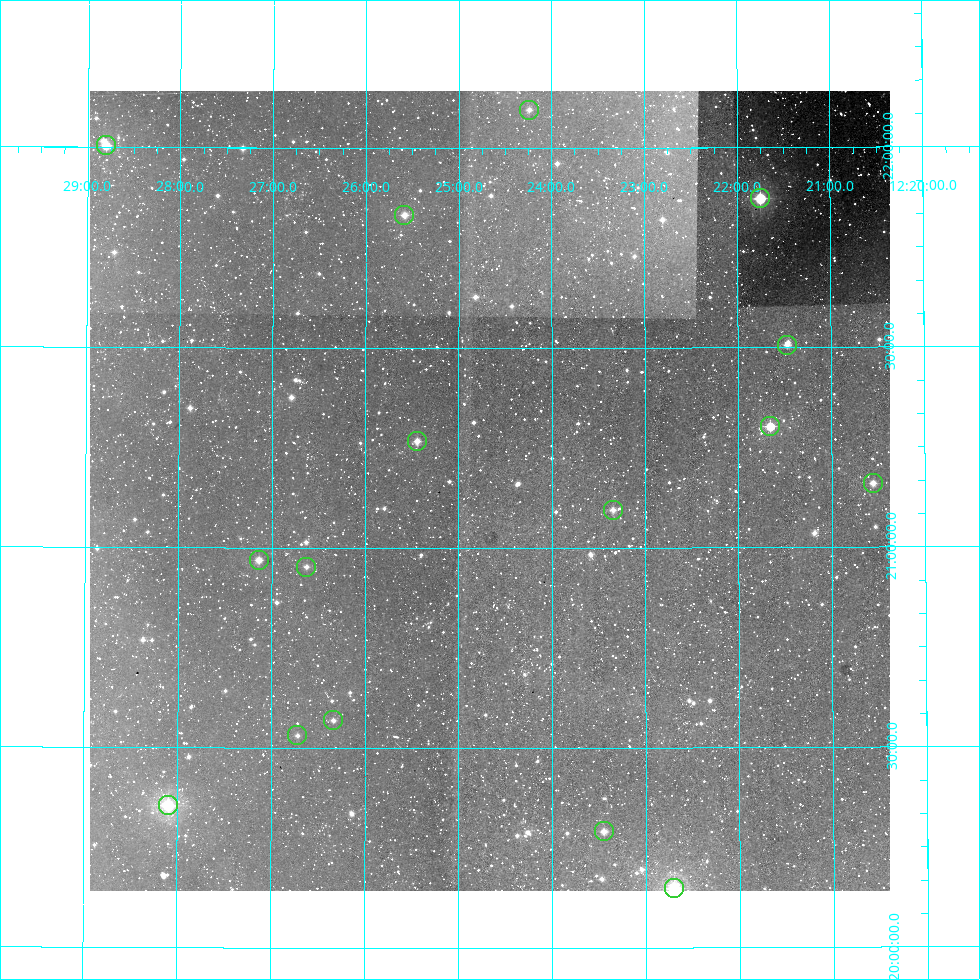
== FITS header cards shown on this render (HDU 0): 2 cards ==
NAXIS1  =                  800
NAXIS2  =                  800

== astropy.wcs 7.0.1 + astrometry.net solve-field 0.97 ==
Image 800 x 800 px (HDU 0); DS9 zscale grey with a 90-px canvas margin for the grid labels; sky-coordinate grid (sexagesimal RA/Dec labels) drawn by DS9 from the SOLVED WCS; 16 Tycho-2 reference stars matched to detected sources circled (green)
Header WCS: RA---AIT/DEC--AIT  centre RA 12:24:40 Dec +21:09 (186.17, +21.14 deg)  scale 9 arcsec/px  FOV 120.0' x 120.0'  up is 0 deg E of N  parity normal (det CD < 0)
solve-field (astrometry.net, Tycho-2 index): SOLVED blind (the header's WCS was not the basis of the solution)
Solved WCS: RA---TAN-SIP/DEC--TAN-SIP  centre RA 12:24:40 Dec +21:09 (186.17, +21.14 deg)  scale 9 arcsec/px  FOV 120.0' x 120.0'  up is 0 deg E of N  parity normal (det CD < 0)
Header WCS and blind solve agree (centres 0.87 arcsec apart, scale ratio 1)
Tycho-2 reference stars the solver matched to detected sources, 16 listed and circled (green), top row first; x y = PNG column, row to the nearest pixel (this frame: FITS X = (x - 90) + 1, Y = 800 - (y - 91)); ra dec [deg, ICRS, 3 dp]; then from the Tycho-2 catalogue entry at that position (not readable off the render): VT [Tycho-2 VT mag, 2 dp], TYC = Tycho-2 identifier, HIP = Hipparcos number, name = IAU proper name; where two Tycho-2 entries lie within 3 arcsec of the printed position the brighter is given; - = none
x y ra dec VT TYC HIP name
529 110 186.060 +22.096 10.23 1447-1967-1 - -
106 145 187.201 +22.003 9.24 1447-1499-1 60897 -
760 198 185.438 +21.873 7.48 1447-1194-1 60290 -
404 215 186.396 +21.832 10.19 1447-1344-1 60633 -
787 345 185.367 +21.507 9.69 1447-1532-1 - -
770 426 185.414 +21.303 8.45 1447-1126-1 60282 -
417 441 186.361 +21.267 9.40 1447-1864-1 - -
873 483 185.139 +21.159 9.65 1447-1722-1 - -
613 510 185.836 +21.095 9.98 1447-1400-1 - -
259 560 186.785 +20.969 9.86 1447-1824-1 - -
306 567 186.657 +20.952 10.23 1447-1908-1 60720 -
333 720 186.584 +20.568 10.50 1447-959-1 - -
297 735 186.680 +20.531 10.69 1447-1980-1 - -
168 805 187.024 +20.354 7.93 1447-1564-1 60834 -
604 831 185.862 +20.291 10.12 1447-164-1 60433 -
674 888 185.675 +20.149 8.06 1447-111-1 60368 -